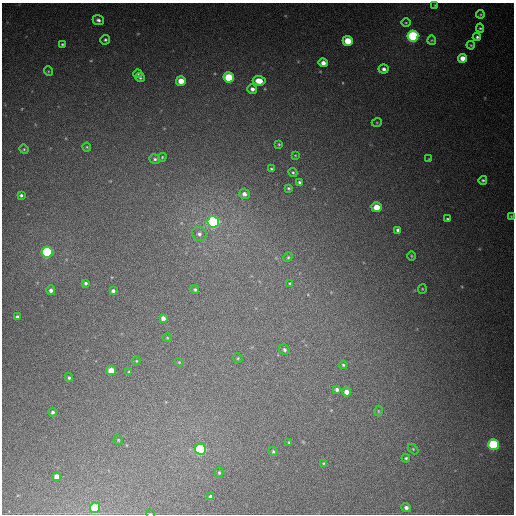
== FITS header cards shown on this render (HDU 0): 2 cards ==
NAXIS1  =                  512
NAXIS2  =                  512

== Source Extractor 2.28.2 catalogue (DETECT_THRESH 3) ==
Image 512 x 512 px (HDU 0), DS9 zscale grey, 1 PNG px = 1 image px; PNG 516 x 516 px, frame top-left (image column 1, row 512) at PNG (2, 3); each listed source drawn as its Kron ellipse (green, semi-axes under 4 px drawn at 4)
Background 452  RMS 13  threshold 40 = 3 sigma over >= 5 px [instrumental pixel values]
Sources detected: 81; all 81 listed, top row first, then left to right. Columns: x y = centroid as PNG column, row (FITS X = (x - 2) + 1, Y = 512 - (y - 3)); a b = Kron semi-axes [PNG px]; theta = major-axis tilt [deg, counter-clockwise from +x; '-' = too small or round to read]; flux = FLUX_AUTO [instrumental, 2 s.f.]
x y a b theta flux
435 5 3 2 - 720
480 14 4 3 - 910
98 20 6 5 - 2600
406 23 4 3 - 820
480 28 4 4 - 1100
413 36 5 5 - 140000
477 37 4 4 - 1700
105 40 5 4 - 1400
432 40 5 4 - 960
348 41 5 5 - 23000
62 44 3 3 - 980
471 45 4 3 - 880
463 58 5 4 - 8800
323 63 4 4 - 6100
384 69 5 4 - 3200
48 71 5 3 - 760
138 74 4 4 - 1200
229 77 5 5 - 49000
140 78 5 4 - 1500
181 81 5 4 - 12000
259 81 6 5 - 13000
252 89 5 4 - 3600
377 122 5 3 - 810
279 144 4 3 - 870
87 147 4 4 - 960
24 149 5 4 - 1100
295 155 4 2 - 700
162 157 4 3 - 950
155 159 5 4 - 1800
429 159 4 3 - 780
271 169 4 3 - 1100
293 172 5 4 - 1200
483 180 4 4 - 1300
299 182 4 3 - 1800
288 188 4 3 - 1200
244 194 5 5 - 3900
21 195 3 3 - 1700
377 207 5 5 - 18000
511 216 4 4 - 890
447 219 3 3 - 1200
213 222 6 5 - 200000
398 230 4 3 - 2200
199 234 7 7 - 3500
47 252 5 5 - 140000
411 256 5 3 - 860
288 257 5 4 - 1200
86 283 4 4 - 2000
289 284 3 2 - 870
422 289 5 4 - 910
51 290 5 4 - 2800
195 290 4 4 - 1600
113 291 4 4 - 2500
17 317 4 4 - 2600
163 318 4 4 - 4000
167 338 4 3 - 740
284 350 5 5 - 2000
238 358 5 4 - 1100
136 361 4 4 - 760
179 362 4 3 - 750
343 365 4 4 - 1300
111 370 5 5 - 13000
129 372 4 4 - 1100
69 378 4 3 - 1400
337 389 4 3 - 2200
347 392 4 4 - 6200
378 411 5 3 - 880
53 412 4 4 - 1900
118 440 5 4 - 970
289 443 3 3 - 1000
494 444 5 5 - 96000
200 449 5 5 - 140000
413 449 6 4 -46 1000
273 451 4 3 - 1200
406 458 4 4 - 1400
323 463 4 3 - 800
219 473 5 4 - 1100
57 476 4 4 - 5200
211 497 4 3 - 2300
406 507 5 4 - 2800
95 508 5 5 - 35000
150 514 3 2 - 510
At the frame edge (FLAGS 8, measured only in part): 1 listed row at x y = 150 514